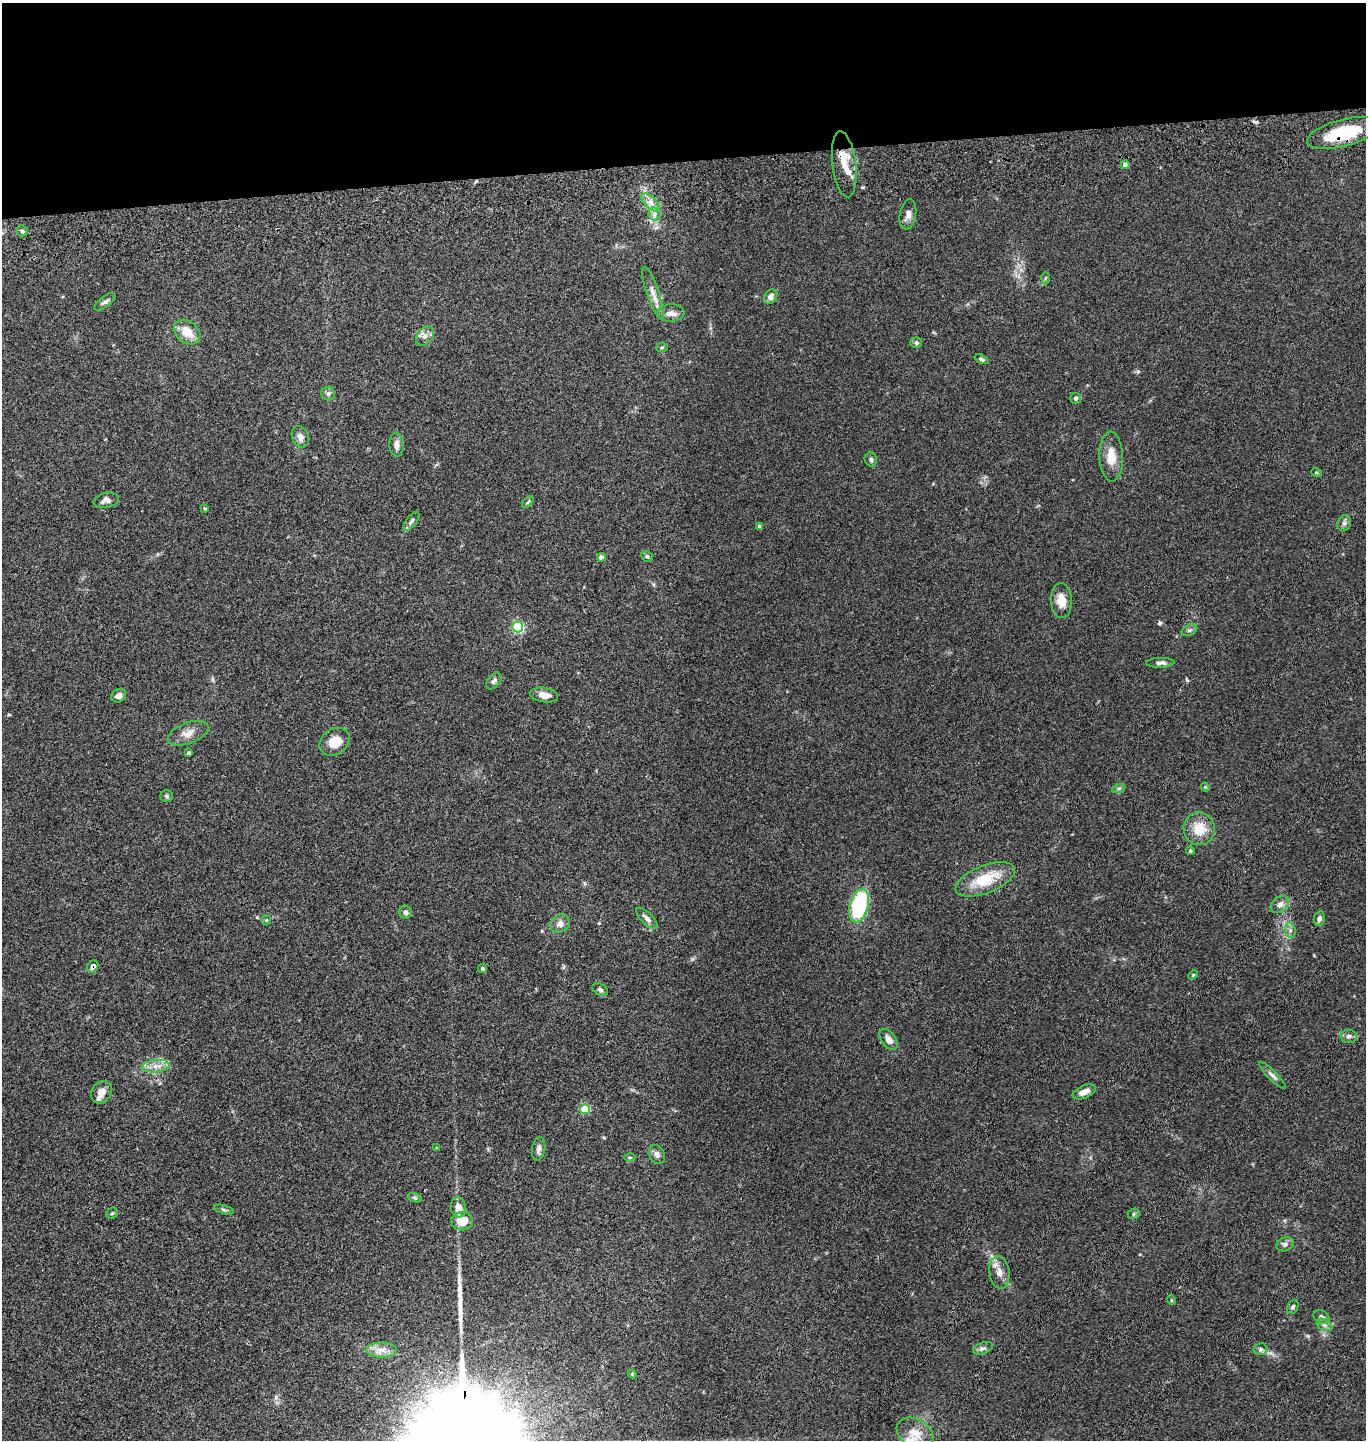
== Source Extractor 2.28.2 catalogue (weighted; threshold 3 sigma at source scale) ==
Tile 2 of 3 x 3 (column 2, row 1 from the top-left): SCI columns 1507-2870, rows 2994-4431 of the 4367 x 4546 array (HDU 1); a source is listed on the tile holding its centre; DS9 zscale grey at full resolution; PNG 1368 x 1442 px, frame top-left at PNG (2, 3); each listed source drawn as its Kron ellipse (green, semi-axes under 4 px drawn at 4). Shown black and unused: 11% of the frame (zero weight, under 3 of 4 exposures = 6% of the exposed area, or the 3 px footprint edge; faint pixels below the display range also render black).
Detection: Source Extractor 2.28.2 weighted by HDU 2 'WHT'; one run over the whole footprint, this tile lists its part. Background 0.0845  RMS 0.0061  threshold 0.0274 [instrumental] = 3 sigma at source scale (4.5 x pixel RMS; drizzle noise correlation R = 1.50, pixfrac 1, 0.05/0.05 arcsec/px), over >= 5 px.
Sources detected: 90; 1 cosmic-ray / hot-pixel residue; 1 long thin detection or spike segment (spike, bleed or trail) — neither listed nor drawn; the other 88 listed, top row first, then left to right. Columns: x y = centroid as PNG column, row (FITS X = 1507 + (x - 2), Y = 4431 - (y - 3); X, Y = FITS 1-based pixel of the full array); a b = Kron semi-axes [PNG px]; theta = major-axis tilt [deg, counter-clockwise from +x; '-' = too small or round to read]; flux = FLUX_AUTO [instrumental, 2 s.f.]
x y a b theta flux
1343 133 37 13 15 29
844 164 33 12 -83 12
1125 165 4 4 - 4
651 203 11 5 -45 3.8
654 214 6 6 - 2.1
908 214 15 8 81 3.7
22 231 5 5 - 1
1045 278 6 4 88 0.76
653 293 27 6 -71 5.5
771 297 8 6 56 2.7
105 302 13 5 37 1.9
671 313 13 8 5 4.2
187 332 14 10 -37 9.3
425 336 11 7 52 3
916 343 6 5 - 1.5
662 347 5 5 - 0.91
981 359 7 4 -21 1.2
328 394 7 7 - 1.6
1076 398 5 5 - 1.2
300 437 11 8 -67 3.1
396 445 12 7 -86 3.1
1111 457 25 12 -88 9.3
871 459 7 6 - 1.4
1316 472 5 3 - 0.56
106 500 13 7 12 2.8
528 502 7 4 45 0.9
205 508 4 3 - 0.61
411 521 11 5 53 2
1344 523 8 6 73 2
759 527 4 3 - 1.7
647 556 6 5 - 1.2
601 557 4 4 - 2.8
1061 600 17 10 -85 7.3
518 627 5 5 - 64
1189 630 8 5 26 1.5
1160 663 14 5 2 2.2
494 681 9 6 51 1.6
544 695 14 7 -9 4.9
119 696 8 6 31 3
188 733 21 10 20 5.8
335 742 16 12 34 9
189 753 3 3 - 0.86
1205 787 4 3 - 0.56
1119 788 7 4 18 1.1
166 796 6 5 - 1.1
1199 829 16 15 - 13
1190 851 4 4 - 1.1
985 879 31 13 21 20
1280 904 10 7 37 3.9
859 905 17 9 75 52
405 912 6 6 - 1.5
647 918 14 6 -43 2.6
1319 919 7 5 77 1.8
266 920 5 4 - 0.68
560 924 10 8 34 3.2
1290 930 7 5 -79 1.6
93 967 7 5 52 2.2
482 969 4 4 - 1.1
1193 975 5 4 - 0.66
600 990 9 5 -32 1.4
1349 1036 8 6 -4 2.1
889 1039 12 7 -54 3.5
156 1066 14 6 5 4.2
1272 1075 18 4 -45 2.4
101 1092 12 9 57 4.8
1084 1092 12 6 23 4.3
585 1109 5 5 - 26
436 1148 4 4 - 0.62
539 1149 12 6 80 2.6
657 1155 10 7 -60 2.6
630 1157 5 3 - 0.6
414 1198 7 4 -20 0.88
458 1207 10 7 -82 5.8
224 1210 10 3 -15 1.1
112 1213 6 5 - 0.86
1134 1214 6 5 - 1
462 1221 11 9 2 11
1285 1244 9 7 19 2.1
999 1272 16 10 -83 5.3
1171 1300 5 3 - 0.57
1293 1307 7 5 61 1.3
1321 1317 8 6 -32 2.1
1324 1325 8 5 -27 2.1
983 1348 10 5 21 1.9
1260 1349 7 6 - 1.6
382 1350 15 7 -1 5.2
632 1374 4 4 - 0.62
915 1433 20 14 -31 9.4
Overlapping masked pixels (flux is a lower limit): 3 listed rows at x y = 1343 133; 844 164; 93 967